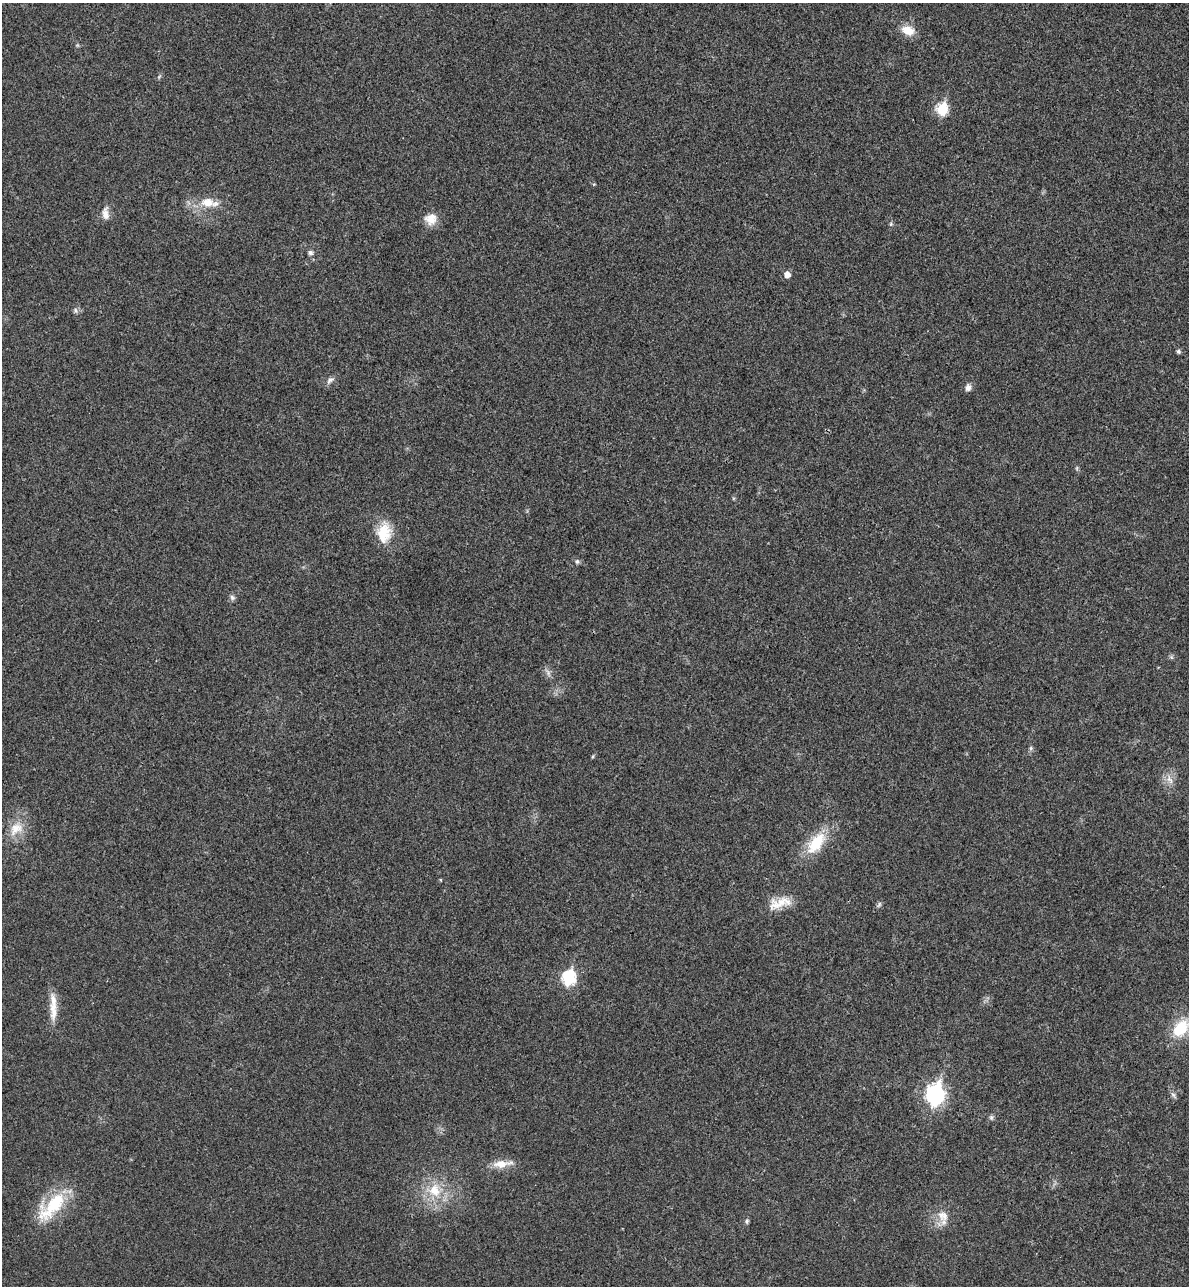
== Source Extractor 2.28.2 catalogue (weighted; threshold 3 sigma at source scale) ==
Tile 6 of 4 x 4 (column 2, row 2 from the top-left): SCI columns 1369-2555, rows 2592-3875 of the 5234 x 5179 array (HDU 1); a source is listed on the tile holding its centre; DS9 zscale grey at full resolution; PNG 1191 x 1288 px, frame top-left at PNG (2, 3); no overlay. Shown black and unused: <1% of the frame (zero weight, under 3 of 4 exposures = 6% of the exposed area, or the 3 px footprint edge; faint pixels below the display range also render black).
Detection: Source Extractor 2.28.2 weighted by HDU 2 'WHT'; one run over the whole footprint, this tile lists its part. Background 0.0229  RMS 0.0045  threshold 0.0203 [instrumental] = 3 sigma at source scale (4.5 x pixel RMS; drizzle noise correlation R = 1.50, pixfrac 1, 0.05/0.05 arcsec/px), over >= 5 px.
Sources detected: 35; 1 too faint to see at this stretch — not listed; the other 34 listed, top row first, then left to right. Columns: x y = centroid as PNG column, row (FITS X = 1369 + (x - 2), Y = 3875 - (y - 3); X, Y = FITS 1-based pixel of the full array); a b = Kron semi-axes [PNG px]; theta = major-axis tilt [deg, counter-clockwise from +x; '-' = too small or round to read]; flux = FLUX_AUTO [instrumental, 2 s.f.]
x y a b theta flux
908 30 16 11 -21 6.4
942 109 7 6 - 29
208 202 19 13 -1 7.7
105 214 17 9 -85 3.3
431 219 15 14 - 5.5
891 224 6 5 - 0.66
310 253 7 6 - 1.3
787 274 5 5 - 3.6
76 310 8 4 -81 0.9
1178 351 5 4 - 1.1
330 380 13 7 40 1.9
968 388 8 7 - 2
1077 468 6 4 72 0.57
384 530 21 20 - 12
577 561 7 5 -69 0.93
232 597 8 6 -47 1.2
1031 748 7 4 90 0.81
593 756 6 3 72 0.5
1170 780 14 6 -58 2.8
16 829 23 15 40 8.6
816 843 31 15 53 17
780 903 33 13 15 8.5
879 905 9 4 63 0.95
569 978 8 7 - 52
54 1010 34 9 -88 7.7
1181 1028 22 15 51 16
935 1094 9 7 81 170
1173 1095 9 5 -48 1.1
991 1117 7 6 - 0.95
502 1164 29 9 7 6.3
435 1190 20 17 -77 13
52 1206 47 19 45 24
944 1216 15 9 -80 4
747 1221 6 5 - 0.85